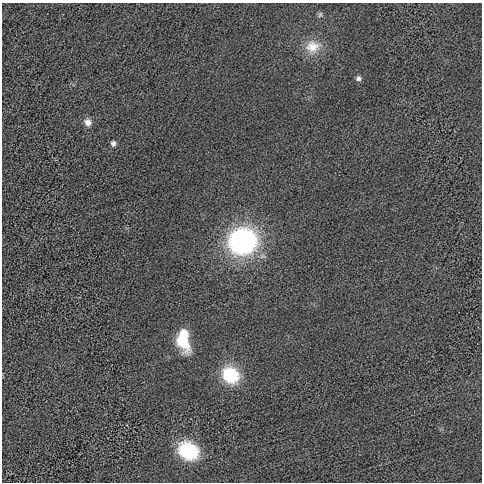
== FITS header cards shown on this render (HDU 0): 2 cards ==
NAXIS1  =                  480 / length of data axis 1
NAXIS2  =                  480 / length of data axis 2

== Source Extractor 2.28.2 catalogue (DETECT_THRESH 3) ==
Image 480 x 480 px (HDU 0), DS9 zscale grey, 1 PNG px = 1 image px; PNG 484 x 484 px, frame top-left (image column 1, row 480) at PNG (2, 3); no overlay
Background -1.72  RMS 73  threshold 220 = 3 sigma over >= 5 px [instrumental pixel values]
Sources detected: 9; all 9 listed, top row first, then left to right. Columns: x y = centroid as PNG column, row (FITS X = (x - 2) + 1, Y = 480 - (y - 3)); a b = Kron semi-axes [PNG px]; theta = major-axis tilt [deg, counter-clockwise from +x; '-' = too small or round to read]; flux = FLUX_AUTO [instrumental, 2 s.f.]
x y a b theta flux
320 15 8 5 63 9.3e+03
313 47 22 18 11 9.9e+04
358 78 7 6 - 1.4e+04
88 122 9 9 - 3.1e+04
113 143 7 6 - 1.5e+04
242 241 18 17 - 1.4e+06
183 340 22 12 -81 2.1e+05
230 375 21 17 -44 2.2e+05
188 451 18 15 -31 3.1e+05